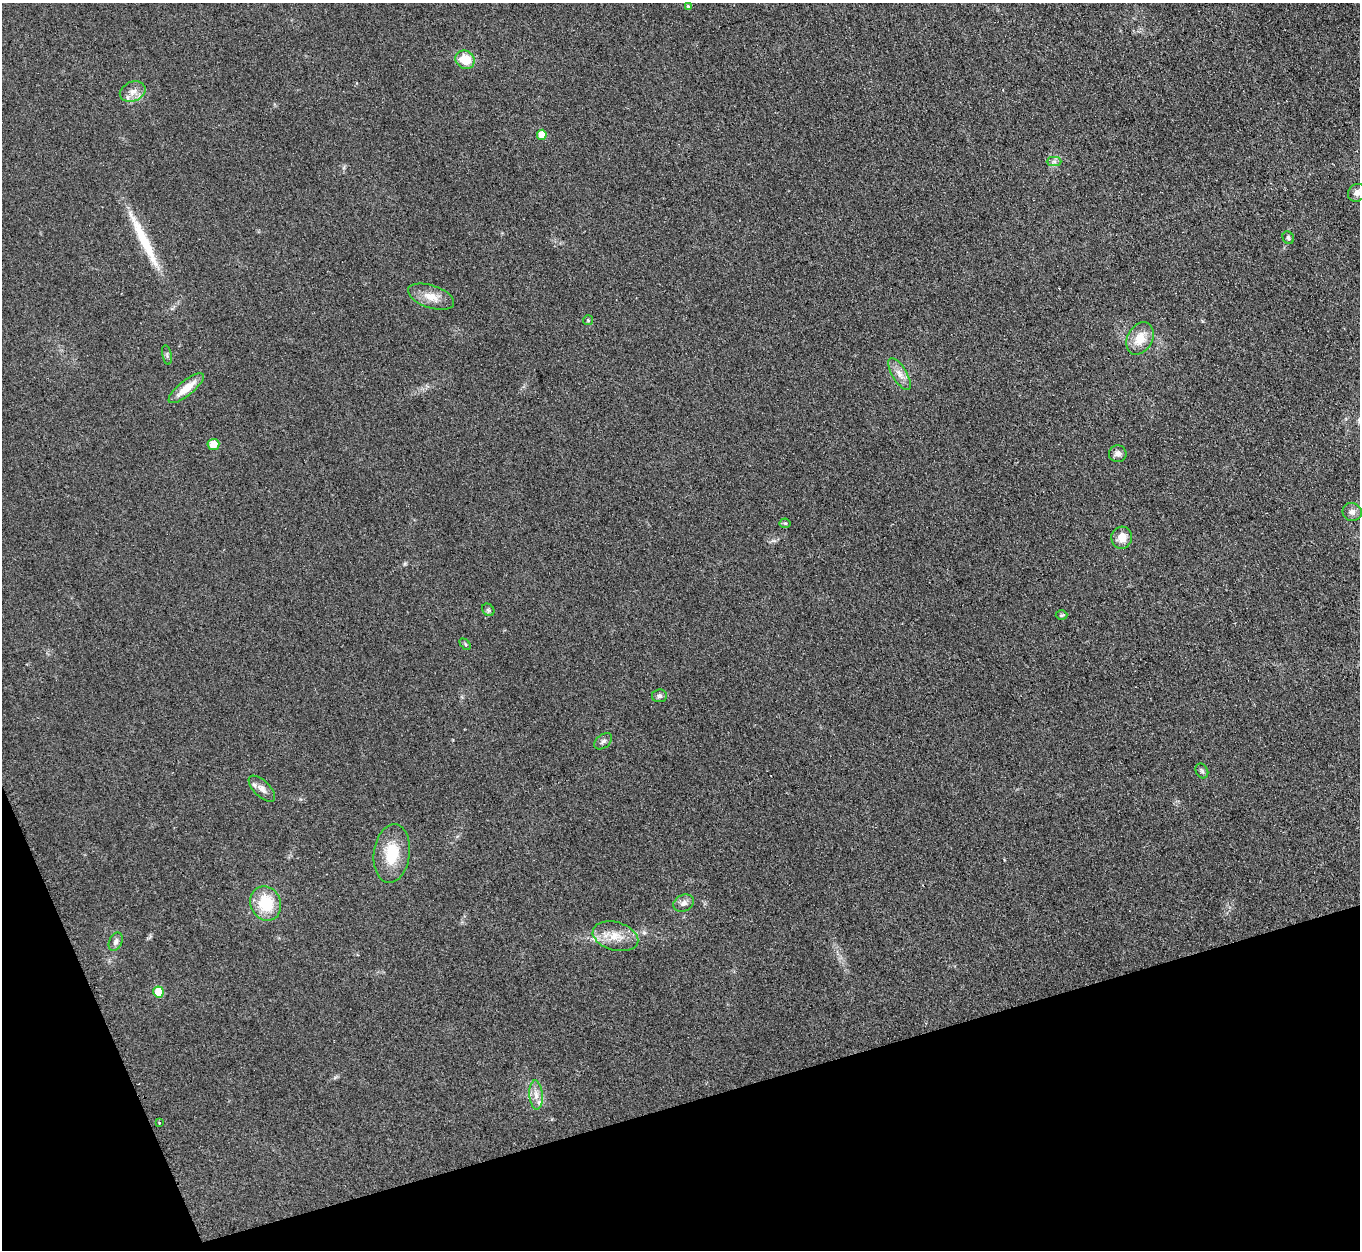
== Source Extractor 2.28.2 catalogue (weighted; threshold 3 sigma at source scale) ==
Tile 14 of 4 x 4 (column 2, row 4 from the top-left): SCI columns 1377-2734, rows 280-1527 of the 5457 x 5421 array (HDU 1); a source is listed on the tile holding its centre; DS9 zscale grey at full resolution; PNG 1362 x 1252 px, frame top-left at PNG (2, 3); each listed source drawn as its Kron ellipse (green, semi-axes under 4 px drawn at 4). Shown black and unused: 15% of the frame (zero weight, under 2 of 3 exposures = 2% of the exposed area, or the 3 px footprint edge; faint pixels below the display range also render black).
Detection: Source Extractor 2.28.2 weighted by HDU 2 'WHT'; one run over the whole footprint, this tile lists its part. Background 0.154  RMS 0.014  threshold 0.0609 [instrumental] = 3 sigma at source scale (4.5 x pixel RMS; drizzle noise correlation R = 1.50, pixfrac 1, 0.05/0.05 arcsec/px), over >= 5 px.
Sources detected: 36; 1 long thin detection or spike segment (spike, bleed or trail) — neither listed nor drawn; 2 inside a brighter listed object's ellipse — not listed separately; the other 33 listed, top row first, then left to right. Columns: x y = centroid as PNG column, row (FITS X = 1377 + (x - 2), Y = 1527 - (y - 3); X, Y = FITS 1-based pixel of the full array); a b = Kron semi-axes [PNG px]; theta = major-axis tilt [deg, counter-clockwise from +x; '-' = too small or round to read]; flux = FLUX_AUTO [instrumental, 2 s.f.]
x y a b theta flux
688 6 3 3 - 6
465 60 10 8 -34 34
133 92 13 9 23 12
542 135 5 5 - 26
1054 162 7 4 0 3.1
1357 193 9 8 - 6
1288 238 6 5 - 2.5
431 297 24 11 -19 19
588 320 5 5 - 1.7
1140 338 17 12 61 22
167 355 10 4 -79 2.7
899 374 18 7 -59 11
186 388 22 7 39 22
213 444 6 5 - 19
1118 454 9 8 - 6
1352 512 9 9 - 6.4
785 523 5 5 - 1.8
1122 538 11 10 - 15
488 610 7 5 -46 2.4
1061 615 6 5 - 1.8
465 644 6 4 -47 1.8
659 696 7 6 - 3.7
603 741 10 6 39 4.3
1202 771 8 6 -62 3
262 789 17 8 -44 8.3
392 854 29 18 83 44
266 903 17 15 -69 49
684 903 11 8 25 6.3
615 936 23 14 -16 25
116 942 10 6 65 4.7
158 992 5 5 - 46
536 1095 14 6 -86 9.2
159 1122 3 3 - 1.8